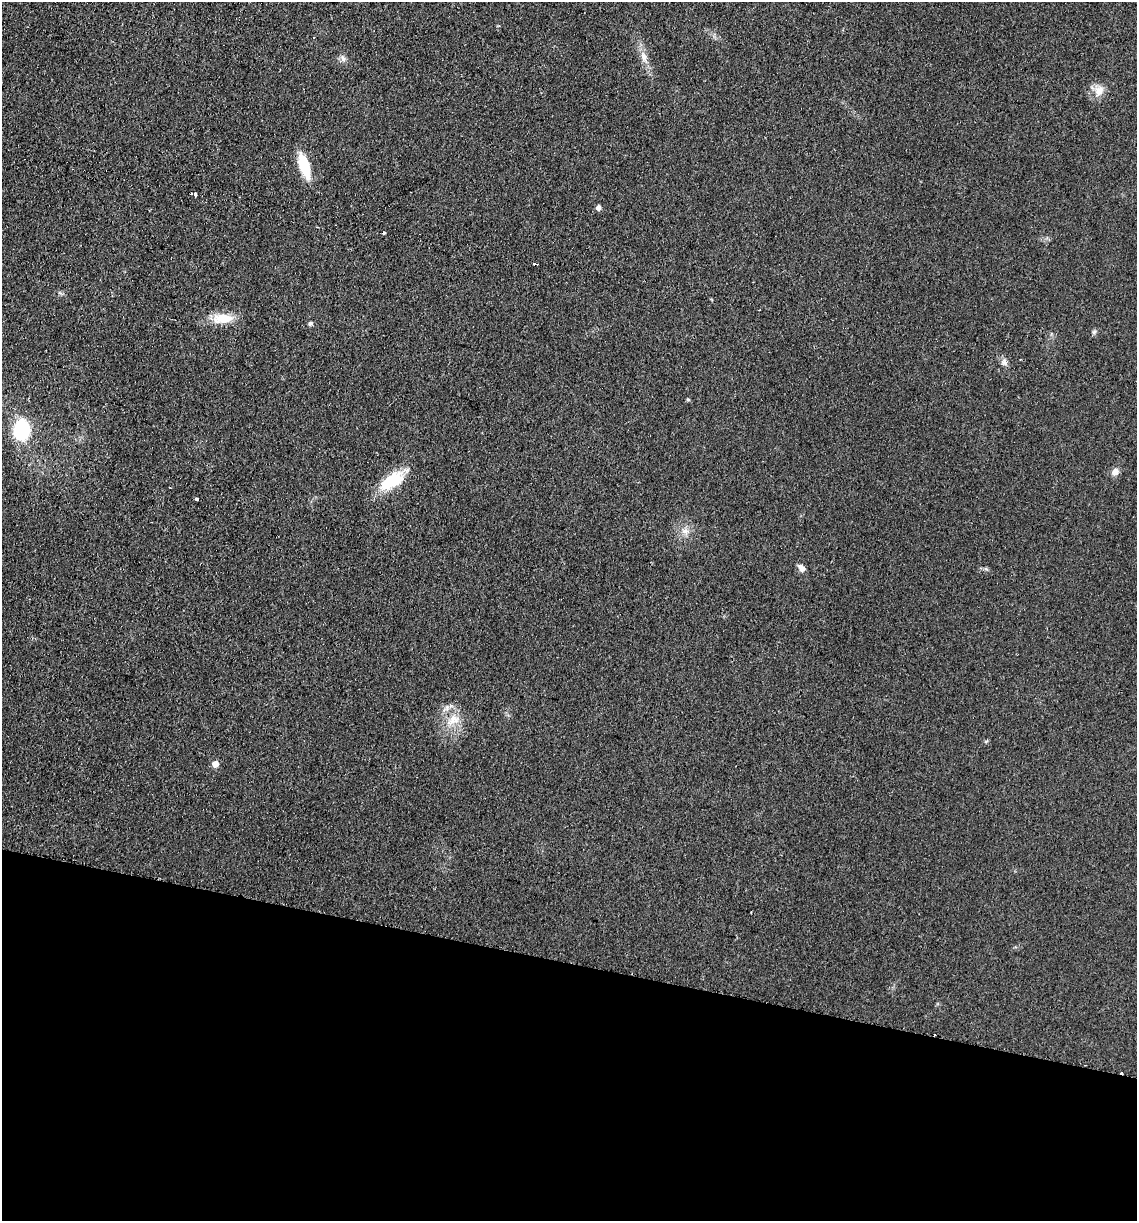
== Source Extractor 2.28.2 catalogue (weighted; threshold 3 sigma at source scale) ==
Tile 15 of 4 x 4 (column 3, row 4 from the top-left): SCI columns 2447-3581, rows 13-1231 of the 5008 x 4901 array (HDU 1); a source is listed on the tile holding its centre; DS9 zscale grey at full resolution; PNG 1139 x 1223 px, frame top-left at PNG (2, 2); no overlay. Shown black and unused: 21% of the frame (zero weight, under 2 of 3 exposures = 3% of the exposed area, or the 3 px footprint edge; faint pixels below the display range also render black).
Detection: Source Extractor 2.28.2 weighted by HDU 2 'WHT'; one run over the whole footprint, this tile lists its part. Background 0.111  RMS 0.01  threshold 0.0449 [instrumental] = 3 sigma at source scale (4.5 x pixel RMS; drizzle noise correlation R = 1.50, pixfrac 1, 0.05/0.05 arcsec/px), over >= 5 px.
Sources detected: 24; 4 cosmic-ray / hot-pixel residue — not listed; the other 20 listed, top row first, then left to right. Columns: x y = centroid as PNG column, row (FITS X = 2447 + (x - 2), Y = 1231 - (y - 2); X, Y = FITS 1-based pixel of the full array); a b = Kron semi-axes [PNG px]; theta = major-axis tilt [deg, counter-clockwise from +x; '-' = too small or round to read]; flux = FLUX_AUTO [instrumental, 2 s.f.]
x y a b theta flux
644 57 21 6 -69 9.3
343 59 9 6 -73 3.5
1099 91 16 12 68 10
304 166 20 8 -72 43
195 194 3 3 - 13
598 207 5 4 - 5.1
534 264 4 3 - 2.2
223 318 26 12 1 21
310 323 5 4 - 2.5
1094 332 7 5 44 1.9
1004 363 9 6 -10 3.3
688 399 4 4 - 1.4
22 430 16 12 83 65
1115 472 8 7 - 6.5
392 481 34 16 31 35
197 499 3 3 - 3.1
685 531 10 8 -44 6
801 568 11 7 -56 4.8
453 720 19 14 25 17
215 764 5 5 - 9.1